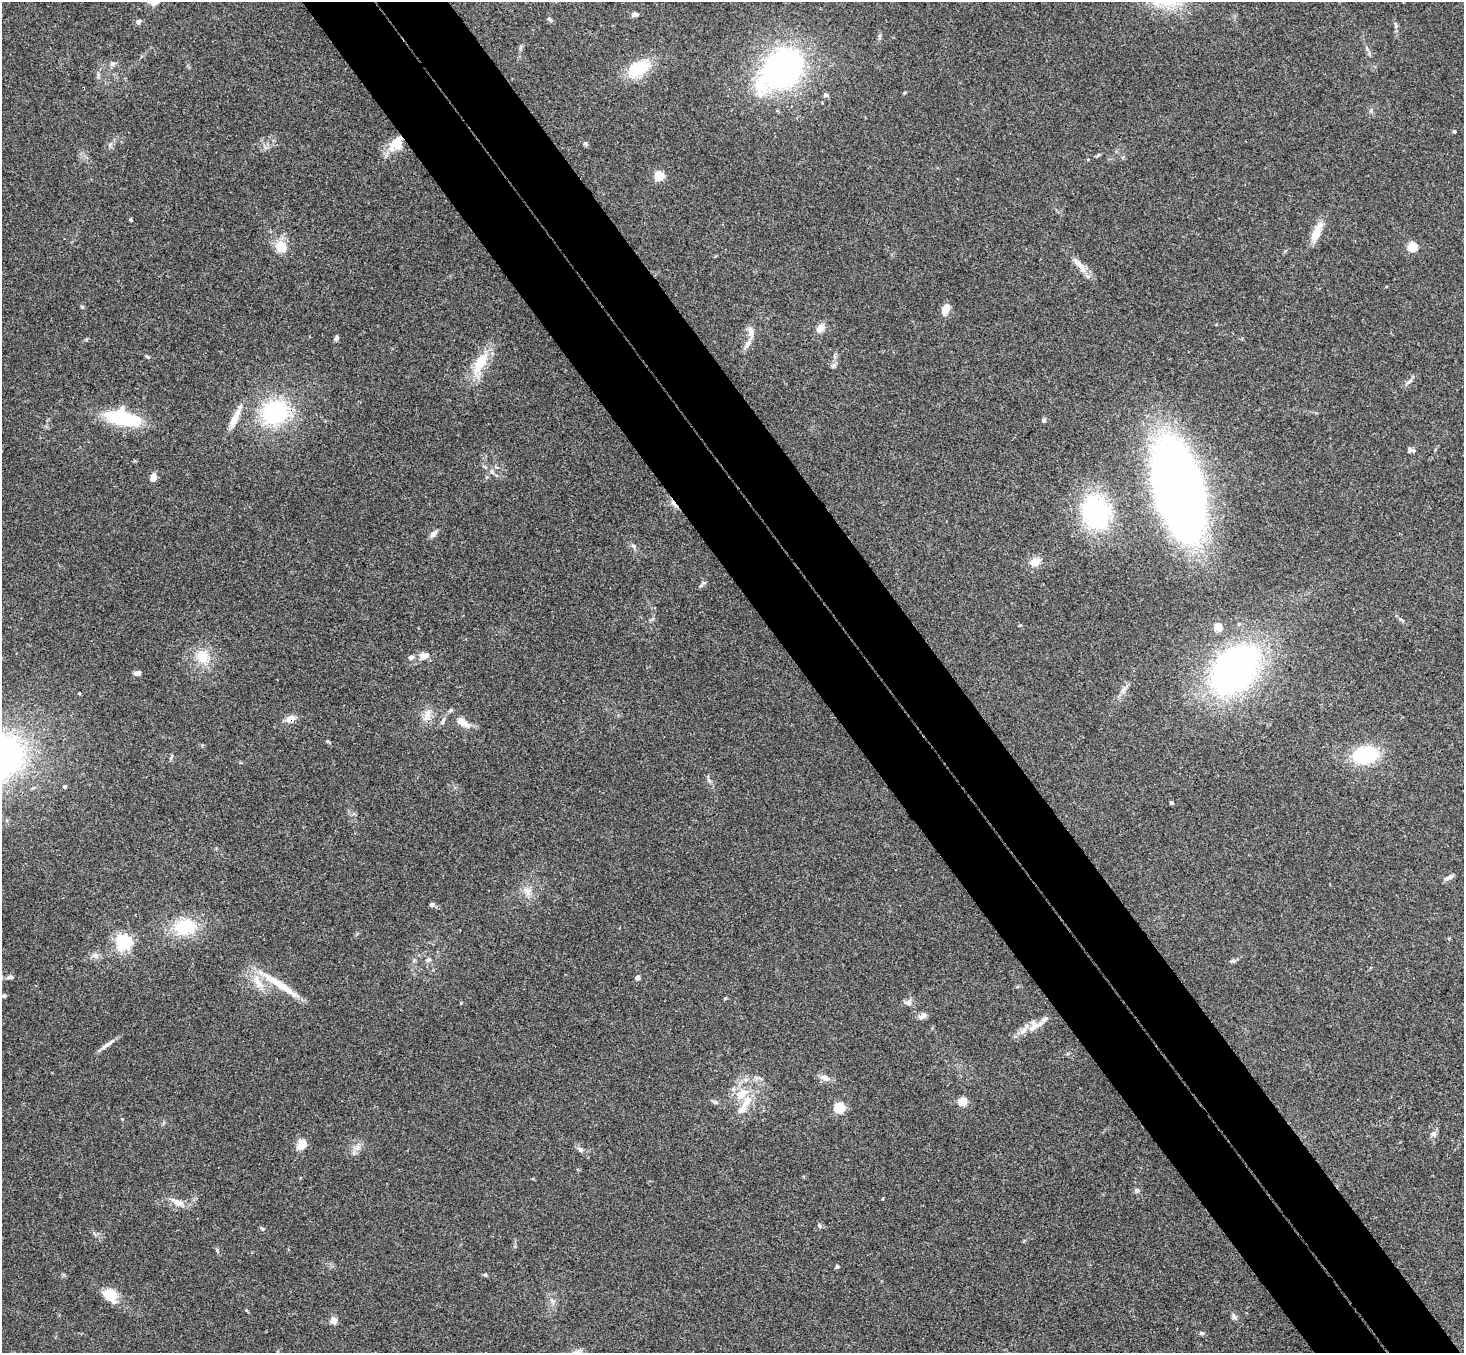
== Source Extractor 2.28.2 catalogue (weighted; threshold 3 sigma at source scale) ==
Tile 6 of 4 x 4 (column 2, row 2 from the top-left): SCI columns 1516-2977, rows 3034-4384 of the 5950 x 5930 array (HDU 1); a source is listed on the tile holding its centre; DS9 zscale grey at full resolution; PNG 1466 x 1355 px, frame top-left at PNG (2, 2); no overlay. Shown black and unused: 10% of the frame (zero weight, under 3 of 4 exposures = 6% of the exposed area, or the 3 px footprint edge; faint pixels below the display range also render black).
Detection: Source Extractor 2.28.2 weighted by HDU 2 'WHT'; one run over the whole footprint, this tile lists its part. Background 0.153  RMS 0.0072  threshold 0.0324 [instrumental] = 3 sigma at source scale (4.5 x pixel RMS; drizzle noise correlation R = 1.50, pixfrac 1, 0.05/0.05 arcsec/px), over >= 5 px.
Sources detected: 99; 1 cosmic-ray / hot-pixel residue — not listed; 3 inside a brighter listed object's ellipse — not listed separately; the other 95 listed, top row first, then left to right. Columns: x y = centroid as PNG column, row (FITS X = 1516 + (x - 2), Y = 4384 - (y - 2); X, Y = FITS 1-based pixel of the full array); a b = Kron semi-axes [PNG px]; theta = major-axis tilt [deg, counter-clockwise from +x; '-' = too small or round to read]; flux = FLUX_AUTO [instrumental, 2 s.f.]
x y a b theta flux
634 14 7 5 13 2.4
549 19 8 4 -30 1.6
139 22 6 6 - 1.8
1395 25 6 4 -71 1.2
880 37 9 4 90 1.5
112 64 7 6 - 1.8
783 68 40 31 46 200
639 69 26 15 28 30
826 95 6 5 - 1.8
1454 131 4 4 - 0.85
397 143 19 14 59 15
585 144 7 5 -22 1.2
659 176 5 5 - 36
131 220 4 3 - 0.94
1317 232 26 9 68 11
281 247 14 12 -53 13
1412 247 5 5 - 38
1079 265 31 7 -50 7.5
82 307 4 4 - 1.1
945 309 13 8 62 6.3
820 328 9 7 43 6.7
751 331 14 8 -74 4.6
336 338 6 5 - 1.6
747 344 11 7 57 3.7
480 363 35 13 62 21
1409 382 13 4 36 2.2
275 412 33 29 31 64
123 418 40 14 -12 49
235 418 32 7 67 9.1
1043 420 6 5 - 1.2
1410 450 7 7 - 1.8
492 472 7 5 -63 1.6
153 478 8 6 71 5.4
1178 489 59 27 -75 1000
1096 512 40 31 -70 74
433 534 9 6 41 3.5
634 546 8 6 -42 1.9
1035 562 14 11 23 6.6
1218 627 10 8 -71 5.5
423 656 13 8 11 5
203 657 20 16 -71 15
1235 670 50 34 49 270
137 673 7 6 - 3.1
1124 689 11 5 72 3
79 693 3 3 - 0.68
427 715 18 10 79 6.9
290 719 13 8 24 5.5
463 723 19 8 -30 8
327 741 6 4 -19 0.84
1365 755 24 16 11 48
709 780 9 3 -45 1.4
65 786 4 4 - 1.3
1172 803 5 4 - 1.2
1451 876 9 6 35 2.3
527 891 16 8 -52 5.6
432 905 6 5 - 1.7
185 927 25 17 6 32
123 942 6 6 - 190
95 955 9 8 - 3
414 960 6 4 46 1.1
428 960 7 5 30 1.7
1234 961 7 6 - 1.4
10 977 7 5 6 1.8
637 978 4 4 - 3.7
257 981 24 9 -73 10
280 985 59 8 -33 19
4 996 5 5 - 1.1
725 998 5 4 - 0.85
461 1003 4 3 - 0.64
908 1003 10 8 40 2.9
922 1016 12 6 31 2.8
1034 1026 30 9 31 10
107 1044 25 4 37 4.3
826 1078 13 8 -27 4.2
742 1094 23 13 38 17
715 1102 7 4 -18 1.2
963 1102 5 5 - 29
839 1108 5 5 - 54
742 1109 22 9 56 9.5
1433 1134 8 8 - 2.3
301 1144 11 8 67 9
357 1148 7 5 44 2.7
580 1150 8 6 -41 2.2
1137 1190 7 6 - 1.6
178 1202 19 7 -22 6.3
819 1225 7 4 -83 1.2
262 1228 7 3 -36 0.9
217 1251 6 5 - 1.1
837 1267 5 4 - 1.2
485 1275 5 5 - 0.94
110 1296 21 14 -48 13
246 1310 5 3 - 0.68
1234 1317 9 6 -57 2
333 1320 4 4 - 15
1201 1333 7 5 -15 1.4
Overlapping masked pixels (flux is a lower limit): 2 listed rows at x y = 397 143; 290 719
Unlisted compact peaks at least as high as the median listed source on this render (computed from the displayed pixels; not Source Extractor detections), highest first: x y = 834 365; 148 357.